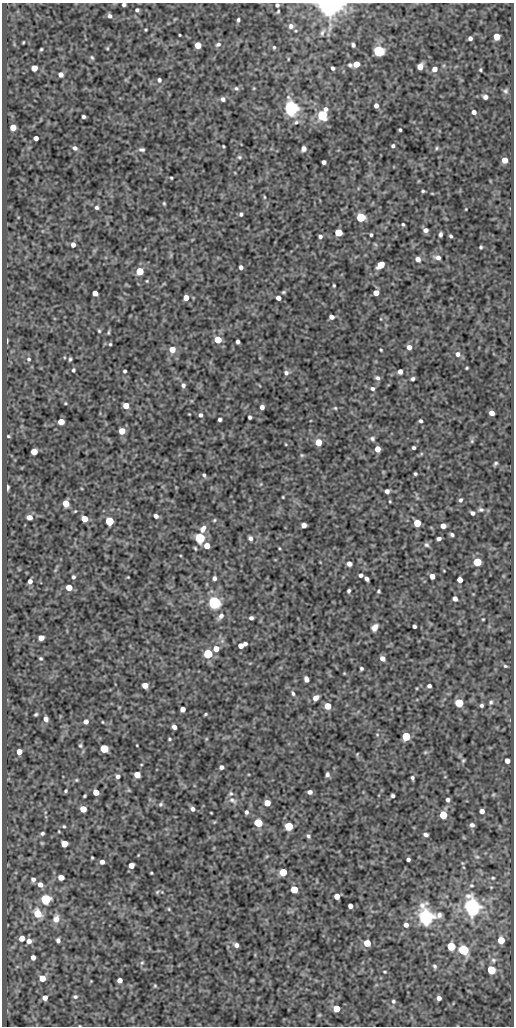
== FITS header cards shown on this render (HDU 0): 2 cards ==
NAXIS1  =                  512
NAXIS2  =                 1024

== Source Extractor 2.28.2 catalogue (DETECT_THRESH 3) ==
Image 512 x 1024 px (HDU 0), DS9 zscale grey, 1 PNG px = 1 image px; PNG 516 x 1028 px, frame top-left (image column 1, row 1024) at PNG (2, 3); no overlay
Background 71.8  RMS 0.48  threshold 1.45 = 3 sigma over >= 5 px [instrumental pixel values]
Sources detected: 293; all 293 listed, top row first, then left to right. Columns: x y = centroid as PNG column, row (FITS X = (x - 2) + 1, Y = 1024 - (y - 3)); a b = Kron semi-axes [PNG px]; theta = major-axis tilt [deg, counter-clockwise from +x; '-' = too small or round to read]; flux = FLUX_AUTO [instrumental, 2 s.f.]
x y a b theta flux
330 4 8 6 -4 21000
124 5 4 3 - 71
277 5 4 3 - 65
137 10 5 4 - 57
278 11 4 2 - 34
109 16 6 5 - 84
238 20 4 3 - 54
330 25 8 5 -81 91
291 26 7 7 - 110
146 30 3 2 - 31
322 32 10 5 65 89
180 35 3 2 - 26
497 37 5 5 - 420
470 38 4 4 - 89
23 42 3 2 - 31
198 45 5 5 - 450
218 45 8 6 18 89
353 45 4 4 - 73
274 47 4 3 - 39
107 48 4 4 - 32
41 49 3 3 - 38
379 51 5 5 - 5000
92 57 6 4 -62 46
288 59 4 3 - 24
356 64 5 5 - 330
350 65 5 4 - 57
420 67 5 5 - 290
34 68 5 5 - 360
333 68 4 3 - 67
434 69 6 5 - 180
480 70 3 3 - 38
61 74 5 5 - 150
159 80 5 5 - 71
236 88 7 6 - 67
505 91 7 7 - 78
485 97 5 5 - 110
223 99 5 5 - 93
376 105 4 4 - 130
291 108 6 5 - 14000
474 112 4 4 - 120
322 115 6 5 - 3100
83 117 4 3 - 67
296 122 7 5 16 71
13 127 5 5 - 330
400 130 3 3 - 44
36 138 4 4 - 140
223 146 3 2 - 30
393 146 4 4 - 57
75 148 6 5 - 95
437 148 5 4 - 41
304 149 5 5 - 160
142 150 6 4 -2 73
239 157 6 5 - 56
505 160 5 5 - 340
324 162 4 4 - 96
171 178 3 2 - 35
423 191 3 3 - 39
432 193 5 3 - 24
264 197 5 3 - 31
164 203 4 3 - 37
97 207 5 4 - 67
466 209 3 2 - 23
241 214 4 4 - 66
361 217 5 5 - 2200
403 224 4 3 - 42
426 230 4 4 - 120
338 233 5 5 - 1000
440 234 5 3 - 78
371 235 4 3 - 49
320 236 5 4 - 76
451 236 4 3 - 49
73 245 4 4 - 130
481 247 3 3 - 41
438 257 9 6 -13 140
418 259 6 5 - 150
381 265 6 5 - 550
241 267 4 4 - 96
140 271 5 5 - 870
147 281 4 4 - 29
334 285 3 3 - 36
283 292 5 4 - 43
95 293 5 4 - 180
376 293 5 4 - 250
186 298 5 4 - 250
278 298 4 4 - 150
331 317 4 4 - 140
381 319 4 3 - 21
99 331 5 4 - 40
108 332 6 3 80 41
218 340 5 5 - 660
7 341 4 2 - 43
238 342 4 4 - 94
110 344 4 4 - 37
409 347 5 5 - 170
172 349 6 6 - 300
381 350 3 2 - 31
458 354 7 6 - 120
29 359 5 4 - 41
70 359 4 3 - 46
467 368 3 2 - 32
73 370 4 3 - 48
125 371 3 3 - 52
400 371 4 4 - 140
286 373 6 6 - 97
377 378 6 5 - 77
413 379 4 3 - 64
183 385 5 5 - 82
372 388 6 5 - 75
65 403 3 3 - 30
126 406 5 5 - 340
262 407 4 4 - 110
335 408 5 4 - 37
492 413 5 4 - 210
189 414 2 2 - 19
200 415 5 5 - 76
250 417 4 4 - 65
220 419 4 3 - 76
421 421 3 3 - 58
61 422 5 5 - 380
122 431 5 5 - 400
8 436 4 4 - 35
372 439 7 6 - 74
472 441 6 5 - 48
318 442 5 5 - 490
285 444 4 3 - 25
414 448 4 3 - 60
377 449 5 4 - 260
34 451 5 5 - 470
302 455 5 5 - 42
495 463 5 3 - 55
415 474 3 3 - 48
204 475 5 4 - 52
261 484 5 3 - 28
7 487 5 3 - 77
387 491 4 4 - 110
283 497 3 2 - 27
461 500 6 5 - 69
66 503 5 5 - 390
481 510 7 6 - 74
75 511 4 3 - 28
472 513 4 4 - 83
156 516 4 4 - 110
29 517 5 5 - 200
84 519 5 4 - 420
214 520 5 4 - 38
109 521 5 5 - 1600
417 523 5 5 - 760
304 525 5 4 - 170
443 526 5 4 - 190
203 529 9 6 60 190
452 534 4 3 - 64
200 538 5 5 - 2800
250 538 6 5 - 97
439 539 4 3 - 99
426 545 7 6 - 76
207 546 5 5 - 320
195 548 4 2 - 36
279 548 4 3 - 28
477 562 5 5 - 1200
349 564 5 4 - 150
444 571 4 2 - 20
361 575 4 3 - 80
432 576 4 4 - 240
73 577 4 4 - 55
128 577 2 2 - 20
214 578 4 4 - 94
367 579 4 4 - 93
460 580 4 4 - 240
30 581 5 4 - 110
69 587 5 4 - 460
349 591 4 3 - 60
378 591 4 3 - 42
455 599 4 4 - 130
214 603 5 5 - 8200
221 616 9 6 55 140
251 618 4 4 - 79
483 619 3 2 - 27
414 626 4 4 - 76
375 627 8 6 56 210
41 638 5 4 - 200
245 644 3 3 - 67
241 646 5 4 - 230
216 649 6 6 - 230
208 654 5 5 - 2100
41 658 4 3 - 43
382 658 5 4 - 180
505 666 5 4 - 42
361 668 3 3 - 54
344 673 4 3 - 27
306 679 5 4 - 140
145 685 5 5 - 270
429 686 4 4 - 82
293 693 7 4 -71 64
315 698 6 5 - 210
491 702 5 4 - 58
459 703 5 5 - 1400
481 705 4 3 - 59
328 706 5 5 - 510
182 709 5 4 - 170
36 714 4 3 - 44
205 714 4 3 - 37
46 719 5 4 - 130
86 722 5 5 - 140
102 722 3 2 - 24
174 727 5 4 - 130
377 734 5 3 - 27
406 736 5 5 - 1700
169 739 4 3 - 35
137 745 3 2 - 22
80 746 6 5 - 57
104 749 5 5 - 1300
19 752 5 4 - 250
425 752 5 5 - 38
357 754 4 3 - 27
463 760 5 4 - 44
507 761 4 4 - 150
221 767 4 4 - 90
327 774 5 4 - 84
137 775 5 5 - 430
118 776 5 5 - 110
412 778 5 4 - 57
76 780 5 4 - 38
66 791 4 4 - 43
96 792 5 5 - 350
310 792 4 4 - 110
231 794 6 6 - 66
493 795 6 3 19 35
85 796 4 3 - 40
393 796 4 4 - 61
232 800 12 6 -31 140
448 800 5 4 - 78
267 803 5 5 - 390
161 804 7 5 33 61
83 809 5 5 - 500
193 809 6 5 - 100
482 811 4 4 - 150
246 812 5 4 - 81
211 813 3 2 - 24
443 815 5 5 - 940
258 823 5 5 - 960
472 825 5 5 - 87
64 826 4 3 - 37
289 826 5 5 - 1500
42 833 5 4 - 63
426 834 5 4 - 95
308 836 6 5 - 66
64 844 5 5 - 520
267 856 6 4 19 38
477 857 6 4 -1 41
92 858 3 2 - 33
408 859 4 3 - 69
102 862 4 4 - 120
131 865 5 4 - 280
283 872 5 5 - 810
151 873 3 2 - 32
61 877 5 4 - 230
493 878 4 3 - 33
33 879 6 6 - 95
40 885 6 5 - 180
294 889 5 5 - 760
157 892 6 4 45 41
337 896 5 4 - 250
46 899 5 5 - 3700
350 906 4 4 - 150
472 907 6 6 - 21000
169 909 5 4 - 36
37 913 6 6 - 860
426 917 7 6 - 16000
56 919 11 9 76 240
406 925 5 5 - 140
22 938 5 5 - 280
58 940 5 5 - 92
501 940 5 5 - 580
29 941 6 6 - 170
367 943 5 5 - 460
236 945 5 5 - 120
451 946 5 5 - 1500
464 950 6 5 - 3500
33 957 4 4 - 160
493 960 7 7 - 84
142 963 6 5 - 56
435 966 6 5 - 63
491 970 5 5 - 1300
385 972 4 3 - 31
42 978 5 5 - 450
120 980 4 4 - 150
91 981 3 3 - 23
155 986 5 4 - 38
75 997 6 5 - 68
45 998 5 5 - 170
439 998 4 4 - 130
393 1001 5 5 - 60
336 1009 5 5 - 630
At the frame edge (FLAGS 8, measured only in part): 3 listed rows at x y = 330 4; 124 5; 277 5